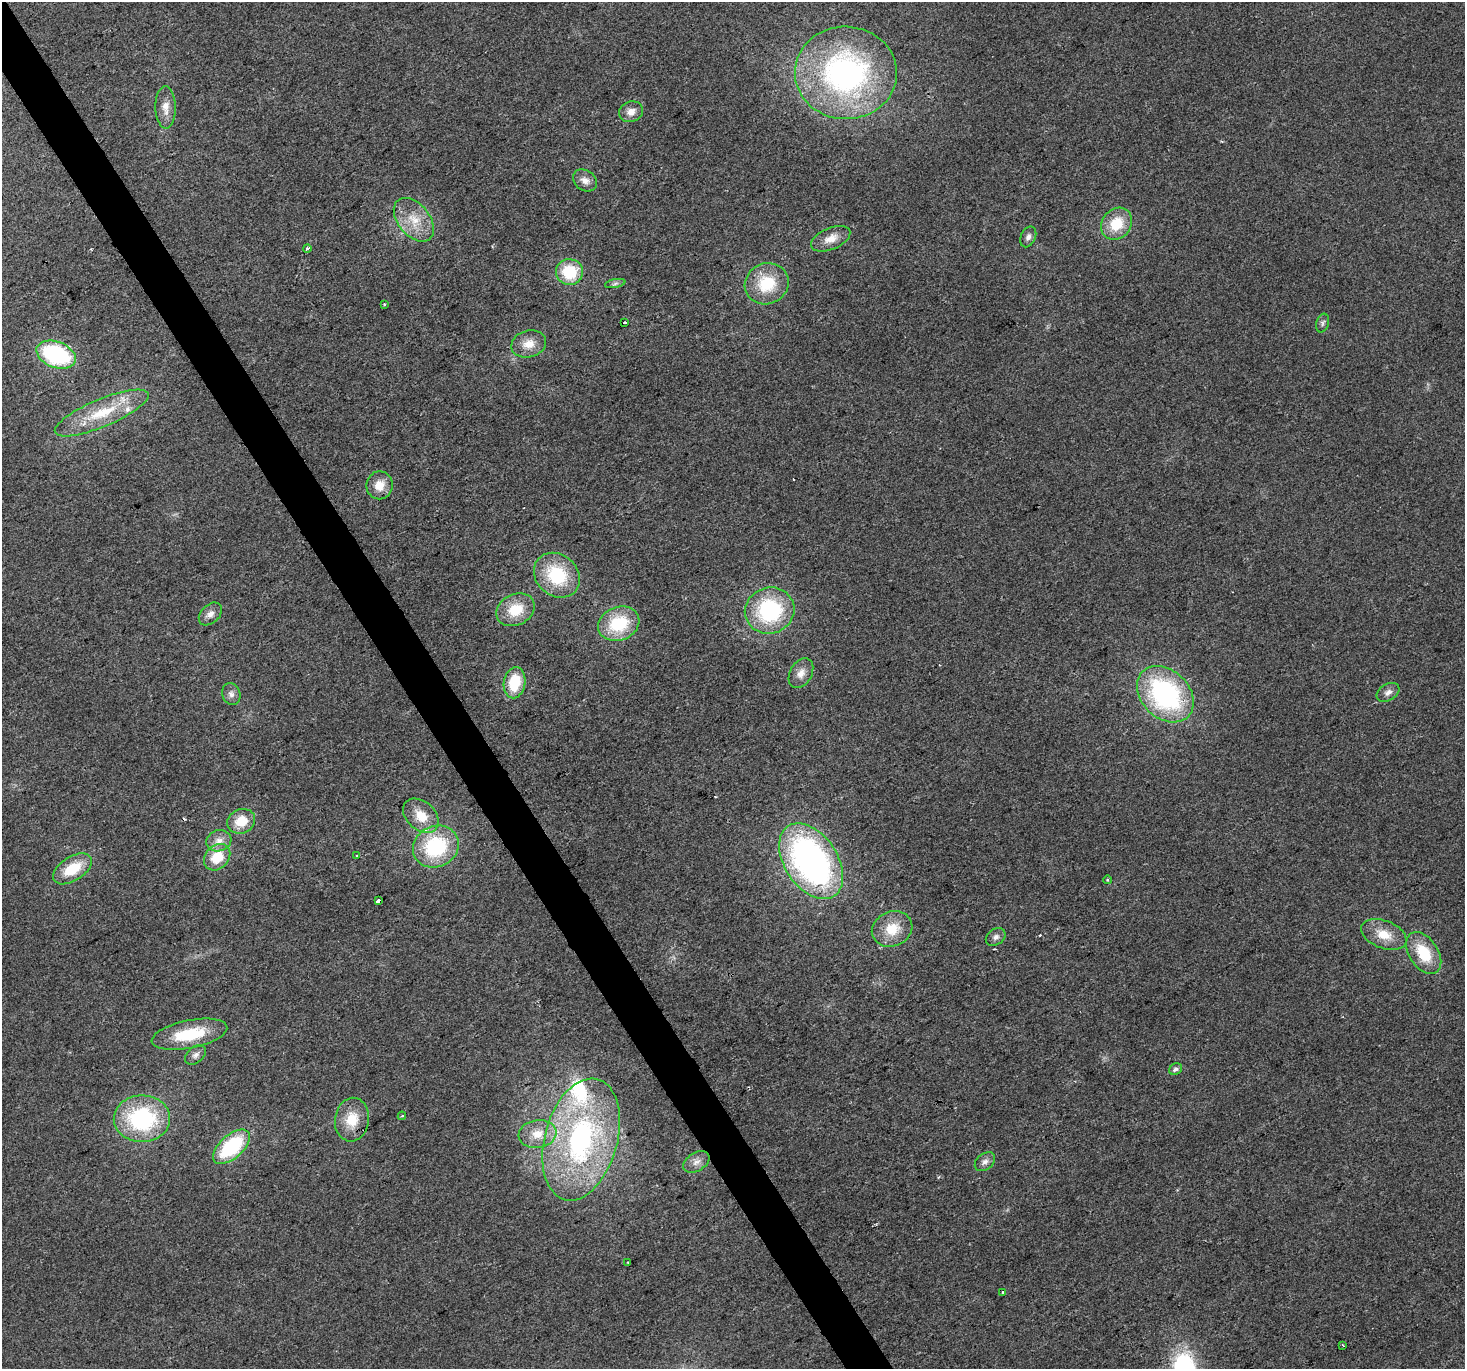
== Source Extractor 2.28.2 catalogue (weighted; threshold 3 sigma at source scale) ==
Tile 11 of 4 x 4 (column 3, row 3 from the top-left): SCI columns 2929-4391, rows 1542-2908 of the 5854 x 5756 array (HDU 1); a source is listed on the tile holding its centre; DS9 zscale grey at full resolution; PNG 1467 x 1371 px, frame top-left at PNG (2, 2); each listed source drawn as its Kron ellipse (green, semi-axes under 4 px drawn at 4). Shown black and unused: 3% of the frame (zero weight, under 2 of 3 exposures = <1% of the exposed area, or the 3 px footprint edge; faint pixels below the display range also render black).
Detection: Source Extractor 2.28.2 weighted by HDU 2 'WHT'; one run over the whole footprint, this tile lists its part. Background 0.0237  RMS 0.0063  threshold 0.0281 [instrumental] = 3 sigma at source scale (4.5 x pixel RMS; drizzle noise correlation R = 1.50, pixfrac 1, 0.0396/0.0396 arcsec/px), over >= 5 px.
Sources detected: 64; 4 cosmic-ray / hot-pixel residue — neither listed nor drawn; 3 inside a brighter listed object's ellipse — not listed separately; the other 57 listed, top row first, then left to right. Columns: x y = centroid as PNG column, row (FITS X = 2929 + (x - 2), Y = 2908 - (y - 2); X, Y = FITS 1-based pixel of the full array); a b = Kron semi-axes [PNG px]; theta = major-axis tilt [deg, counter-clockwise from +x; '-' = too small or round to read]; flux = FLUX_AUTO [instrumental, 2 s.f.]
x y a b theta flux
846 73 51 46 -1 180
166 107 21 10 -89 7.1
631 112 12 10 20 5.5
585 180 13 10 -35 4.5
414 220 25 16 -51 16
1116 224 17 14 50 18
1028 237 11 7 65 2.8
831 239 21 11 23 7.7
307 248 4 3 - 1.6
569 272 13 13 - 26
615 284 10 4 11 1.5
767 284 22 20 25 25
384 304 3 2 - 0.53
625 323 3 3 - 6.7
1323 323 9 6 74 1.7
529 344 18 13 16 8.6
56 355 20 13 -20 70
102 413 50 14 23 29
379 485 14 13 - 8.8
557 575 25 20 -42 37
515 610 20 15 27 18
770 611 25 23 19 63
210 614 13 9 44 4.3
619 624 21 16 20 33
801 673 16 10 60 5.7
514 683 16 10 80 22
1388 692 12 8 32 3.4
231 694 11 9 -68 3.2
1165 694 32 24 -44 110
421 816 20 14 -42 13
241 821 14 12 26 13
219 841 12 10 17 5.6
436 847 23 20 26 52
357 856 4 3 - 0.69
217 857 15 11 45 17
811 861 42 26 -56 230
72 869 22 12 33 20
1107 880 4 3 - 0.68
378 901 4 3 - 7.5
892 929 21 17 24 16
1384 934 24 13 -21 13
996 937 11 7 34 2.7
1424 953 23 14 -56 23
189 1034 38 14 11 28
196 1055 12 8 39 2.8
1176 1069 7 5 32 2
402 1116 4 3 - 0.71
142 1119 28 23 1 70
352 1120 22 17 81 15
537 1134 19 14 9 12
581 1139 62 36 75 150
231 1147 22 11 42 48
696 1162 14 9 32 4.5
985 1162 11 8 39 3.1
628 1263 2 2 - 0.72
1003 1292 3 3 - 3.4
1343 1345 3 2 - 0.73